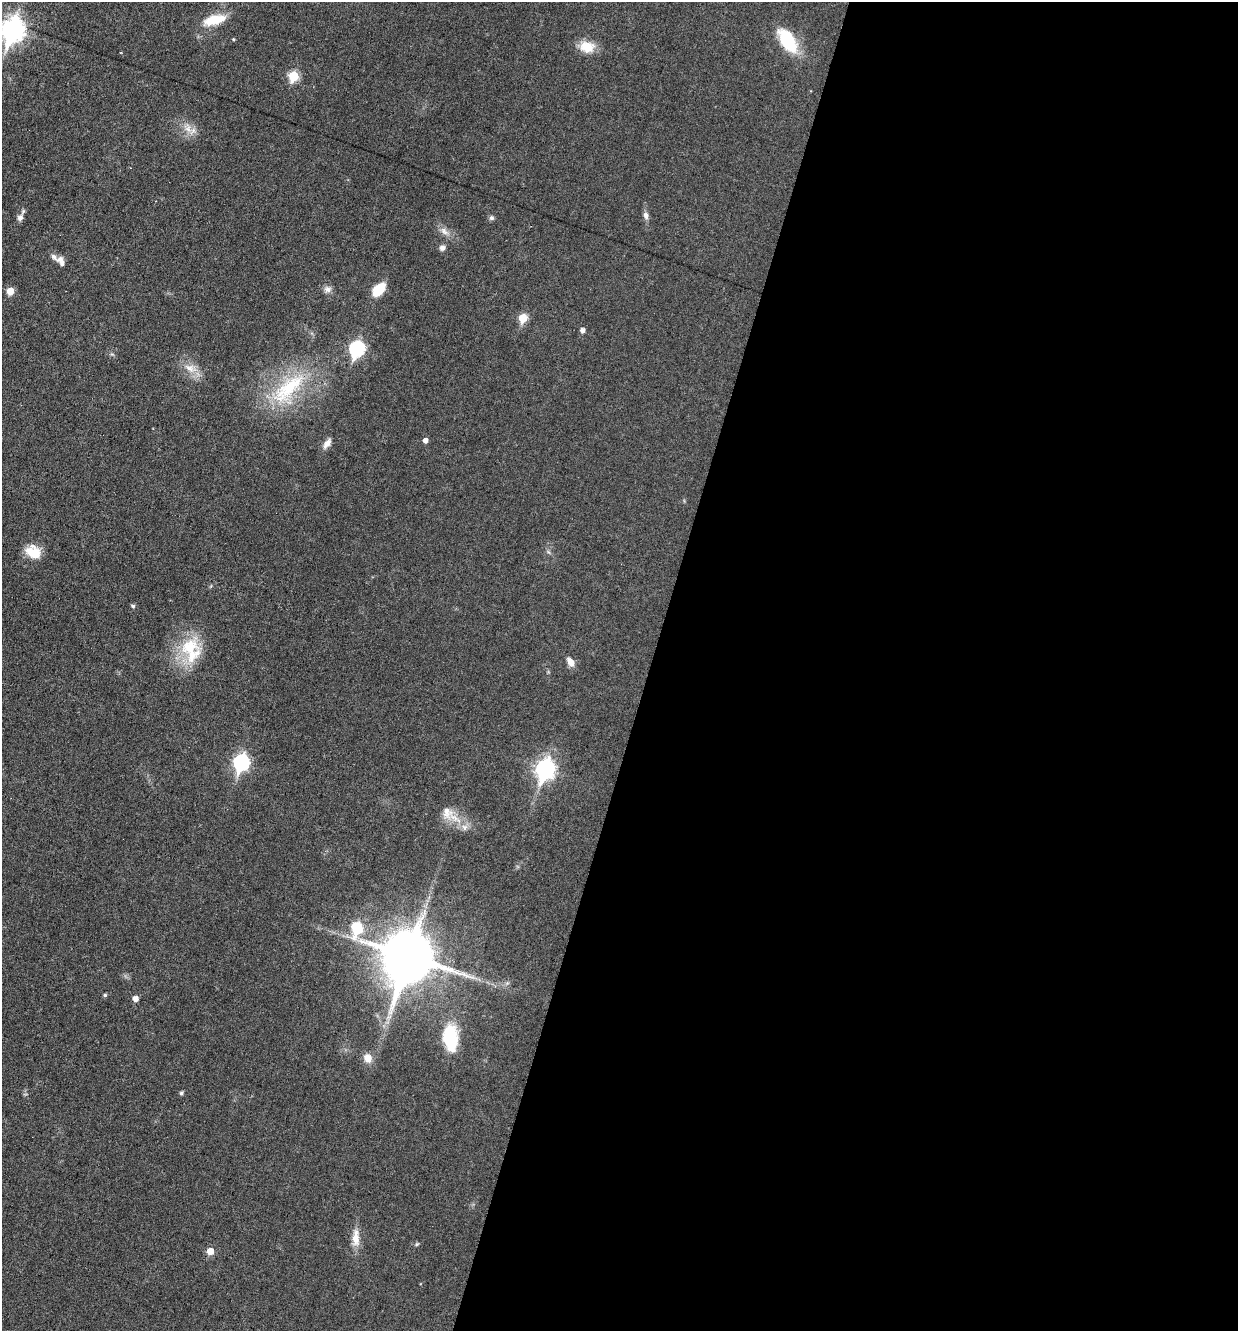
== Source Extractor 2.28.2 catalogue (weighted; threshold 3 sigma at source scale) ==
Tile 12 of 4 x 4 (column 4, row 3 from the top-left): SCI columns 3970-5205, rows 1330-2658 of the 5333 x 5318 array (HDU 1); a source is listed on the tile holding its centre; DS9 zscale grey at full resolution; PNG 1240 x 1333 px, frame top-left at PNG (2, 2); no overlay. Shown black and unused: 48% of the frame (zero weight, under 3 of 6 exposures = <1% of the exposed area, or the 3 px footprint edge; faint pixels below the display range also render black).
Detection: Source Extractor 2.28.2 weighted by HDU 2 'WHT'; one run over the whole footprint, this tile lists its part. Background 0.0321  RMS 0.0039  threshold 0.0159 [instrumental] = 3 sigma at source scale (4.09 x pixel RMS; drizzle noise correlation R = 1.36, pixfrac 0.8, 0.05/0.05 arcsec/px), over >= 5 px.
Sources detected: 46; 3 inside a brighter listed object's ellipse — not listed separately; the other 43 listed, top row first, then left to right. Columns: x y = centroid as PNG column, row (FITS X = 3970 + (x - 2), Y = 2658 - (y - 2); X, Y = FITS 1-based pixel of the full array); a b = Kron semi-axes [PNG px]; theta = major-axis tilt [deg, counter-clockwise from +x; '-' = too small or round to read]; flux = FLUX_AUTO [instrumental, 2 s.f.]
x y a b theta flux
214 20 28 11 15 9.1
13 30 11 9 68 250
233 39 4 3 - 0.4
787 40 27 14 -57 19
587 47 20 14 -5 6.5
294 76 6 5 - 17
188 128 16 7 -85 3.2
646 216 10 7 -78 1.5
20 217 9 7 52 1.8
491 218 6 6 - 0.97
444 231 15 8 -39 2.5
442 248 8 7 - 1.4
60 259 10 9 - 1.8
327 289 10 8 -12 1.7
379 289 16 9 45 8.2
10 291 5 5 - 5.8
523 318 6 6 - 8.8
583 330 5 5 - 1.6
357 349 8 7 - 65
190 368 17 11 -23 4.6
288 388 63 23 43 30
425 440 5 4 - 1.7
327 443 14 7 53 2.4
33 552 19 14 -27 6.9
133 606 6 5 - 0.71
190 647 35 30 -13 17
570 662 11 7 -55 3.1
241 763 8 7 - 76
545 769 10 8 72 150
447 813 20 16 -64 6
465 827 9 9 - 2.1
357 929 14 9 80 14
409 957 17 15 68 2100
507 983 6 5 - 0.78
105 995 5 4 - 0.6
135 999 5 5 - 2.3
389 1017 9 6 35 1.4
450 1038 30 16 -85 18
368 1058 12 10 -65 3.5
181 1093 5 4 - 0.74
356 1238 24 9 -89 4.9
417 1244 6 4 44 0.48
210 1251 6 5 - 4.7
Isophote crosses this tile's border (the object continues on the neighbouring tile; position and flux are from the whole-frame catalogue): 1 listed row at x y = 13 30